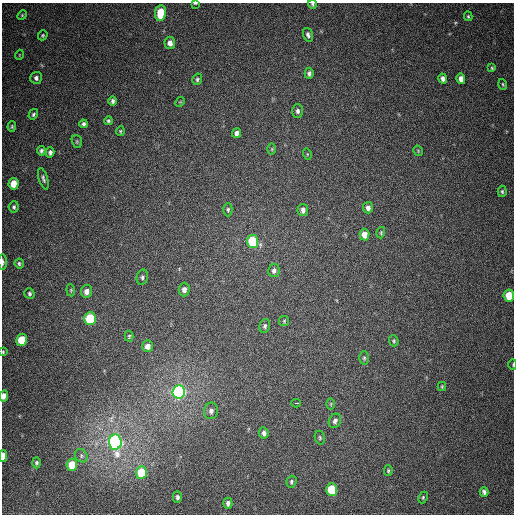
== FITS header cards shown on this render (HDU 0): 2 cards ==
NAXIS1  =                  512
NAXIS2  =                  512

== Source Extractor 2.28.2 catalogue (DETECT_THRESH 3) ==
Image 512 x 512 px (HDU 0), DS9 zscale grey, 1 PNG px = 1 image px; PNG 516 x 516 px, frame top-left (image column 1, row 512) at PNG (2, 3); each listed source drawn as its Kron ellipse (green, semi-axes under 4 px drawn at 4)
Background 399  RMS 10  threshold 30.8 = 3 sigma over >= 5 px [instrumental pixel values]
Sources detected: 82; all 82 listed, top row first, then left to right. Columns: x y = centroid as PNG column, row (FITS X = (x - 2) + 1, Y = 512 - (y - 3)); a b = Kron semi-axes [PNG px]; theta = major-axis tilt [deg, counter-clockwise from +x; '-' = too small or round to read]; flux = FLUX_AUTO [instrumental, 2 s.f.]
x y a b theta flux
195 3 3 2 - 680
312 4 4 4 - 900
160 13 8 5 83 19000
22 15 5 4 - 770
468 16 5 3 - 930
43 35 5 4 - 960
308 35 7 5 -72 2000
170 43 6 5 - 3300
19 55 5 3 - 500
492 68 4 4 - 850
309 73 5 4 - 1900
36 78 6 5 - 2000
443 78 5 4 - 2900
197 79 6 4 73 1400
461 79 5 4 - 4600
503 84 5 3 - 770
113 101 5 4 - 1600
180 102 5 4 - 740
298 111 7 5 -90 2000
33 114 5 4 - 1200
108 121 4 4 - 1100
83 124 4 4 - 1600
12 126 5 4 - 850
120 131 5 3 - 820
237 133 5 4 - 2800
77 141 6 5 - 940
272 149 6 4 89 800
41 151 5 4 - 1300
418 151 5 3 - 650
50 152 5 4 - 1800
307 154 5 3 - 710
43 179 11 4 -74 1800
13 184 6 5 - 10000
502 191 6 4 -87 1200
14 207 5 5 - 1300
368 208 6 5 - 2800
228 210 6 4 -90 1200
303 210 6 5 - 2600
381 233 6 3 73 780
364 234 6 5 - 6500
252 241 6 6 - 41000
3 262 7 3 -89 1600
19 263 5 4 - 1200
274 271 6 6 - 2000
142 277 7 5 76 1700
71 290 6 4 -84 860
184 290 7 5 88 3200
87 291 6 5 - 4000
29 294 5 5 - 1300
509 296 6 5 - 16000
90 319 6 6 - 45000
284 321 5 5 - 880
265 326 7 5 73 1500
129 336 5 4 - 860
22 340 6 5 - 19000
394 341 6 4 -68 1100
148 346 6 5 - 3600
3 352 4 4 - 710
364 358 6 4 89 1100
513 365 5 2 - 520
442 387 4 4 - 760
179 392 7 6 - 220000
4 396 5 4 - 3300
296 403 4 2 - 9000
331 404 6 4 89 790
211 411 8 7 - 2500
335 421 7 6 - 2100
264 433 6 4 -82 2200
320 438 7 5 -76 1200
115 442 7 6 - 300000
3 456 6 3 89 8900
81 456 7 6 - 1400
37 463 5 4 - 1400
72 465 6 5 - 19000
388 471 5 4 - 930
141 473 6 5 - 28000
291 482 6 5 - 1500
332 490 6 5 - 38000
484 492 5 4 - 1800
177 497 5 4 - 1800
423 497 6 4 65 840
228 503 5 4 - 2300
At the frame edge (FLAGS 8, measured only in part): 7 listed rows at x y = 195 3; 312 4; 3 262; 3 352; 513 365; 4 396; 3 456